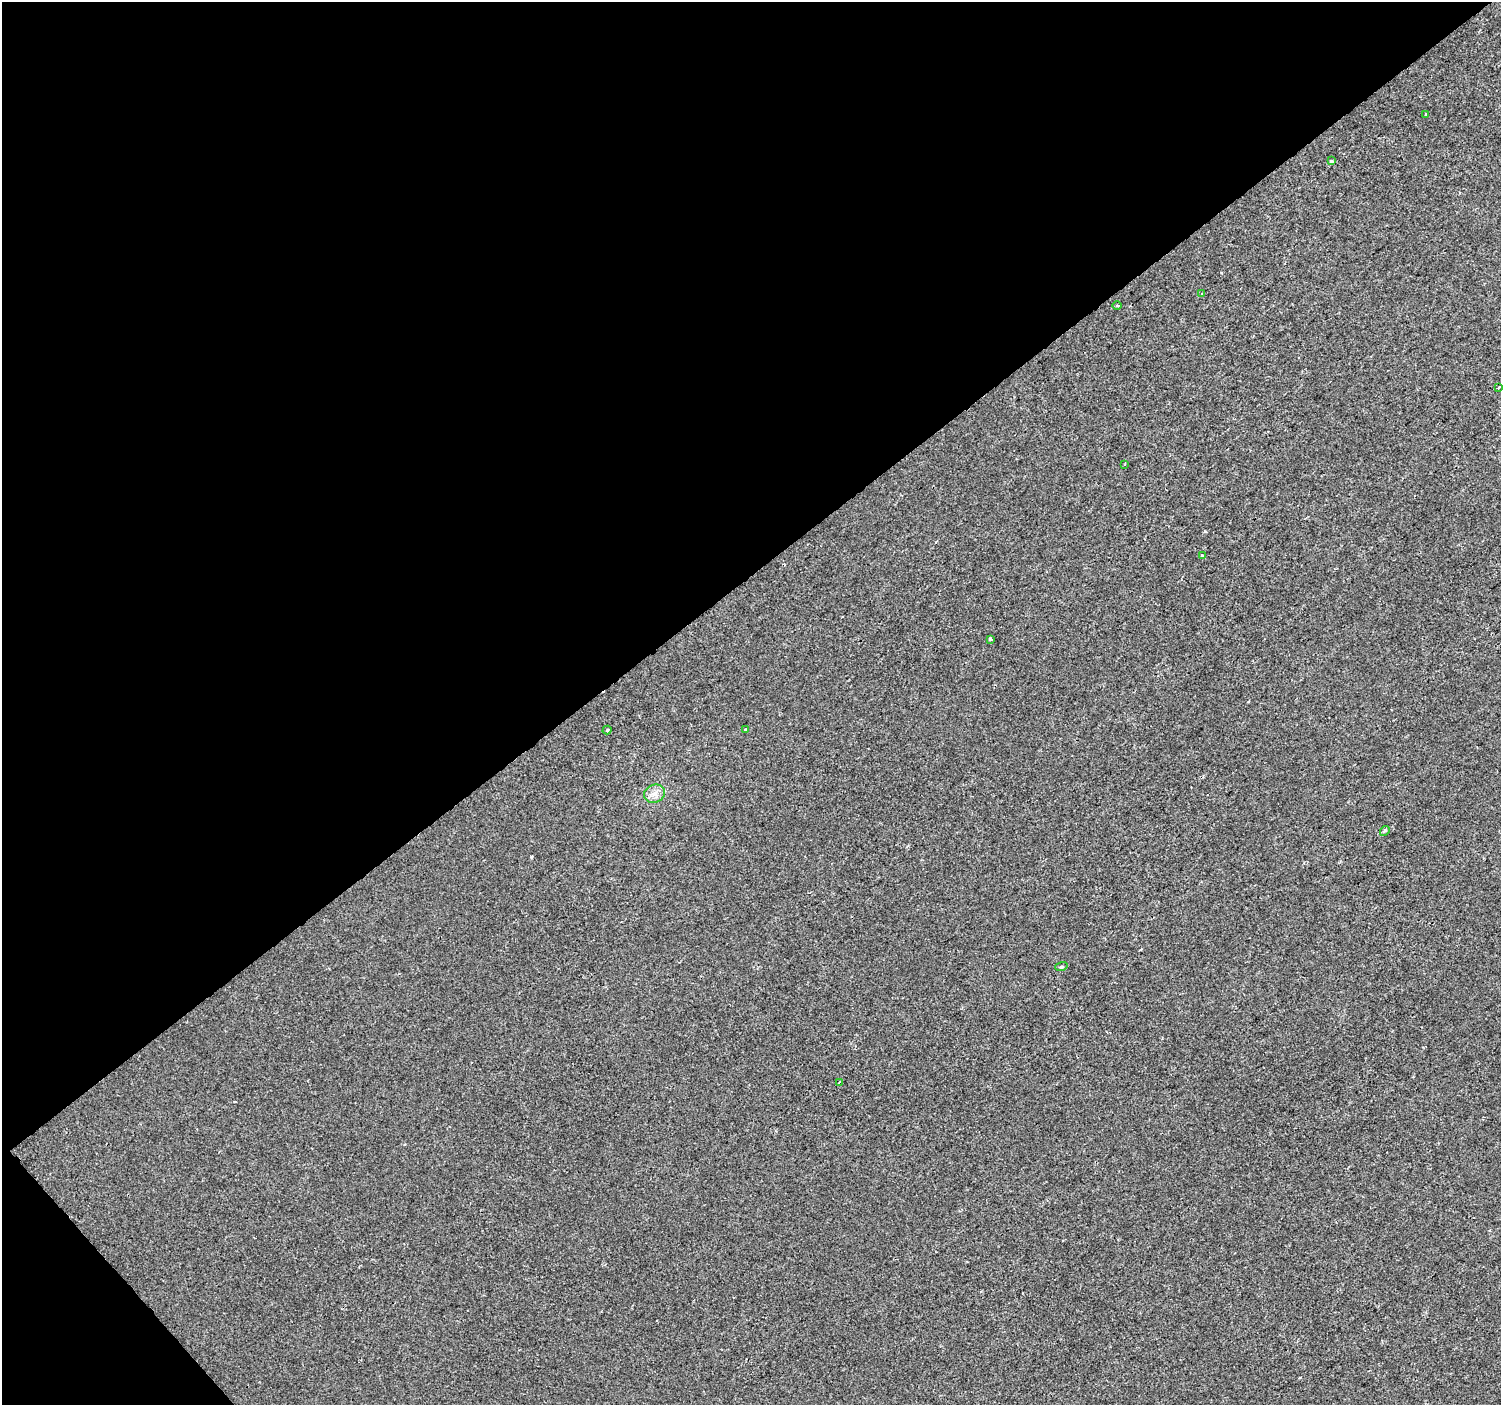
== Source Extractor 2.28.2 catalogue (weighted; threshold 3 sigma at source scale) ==
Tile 5 of 4 x 4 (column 1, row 2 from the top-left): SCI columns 5-1503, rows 3009-4411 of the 6000 x 5953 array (HDU 1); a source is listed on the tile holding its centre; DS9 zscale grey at full resolution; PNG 1503 x 1407 px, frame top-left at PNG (2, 2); each listed source drawn as its Kron ellipse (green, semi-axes under 4 px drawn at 4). Shown black and unused: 42% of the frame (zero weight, under 2 of 3 exposures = <1% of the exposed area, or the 3 px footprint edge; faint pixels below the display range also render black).
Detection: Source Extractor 2.28.2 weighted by HDU 2 'WHT'; one run over the whole footprint, this tile lists its part. Background -4.67e-05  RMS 0.0042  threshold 0.0187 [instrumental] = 3 sigma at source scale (4.5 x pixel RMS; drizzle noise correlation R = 1.50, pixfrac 1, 0.0396/0.0396 arcsec/px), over >= 5 px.
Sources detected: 15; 1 cosmic-ray / hot-pixel residue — neither listed nor drawn; the other 14 listed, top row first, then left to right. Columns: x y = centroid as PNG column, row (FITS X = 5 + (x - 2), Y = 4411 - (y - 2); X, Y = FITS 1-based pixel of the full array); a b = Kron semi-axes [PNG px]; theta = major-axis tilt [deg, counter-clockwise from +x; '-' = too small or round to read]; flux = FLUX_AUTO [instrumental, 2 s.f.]
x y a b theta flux
1426 114 3 3 - 5.1
1331 161 4 3 - 0.6
1202 294 4 2 - 0.35
1117 306 5 3 - 0.52
1498 388 4 2 - 0.95
1125 464 4 2 - 0.35
1202 555 3 3 - 0.84
990 639 3 3 - 2
607 730 4 4 - 0.66
745 730 3 3 - 3
654 794 11 9 21 2.9
1385 831 5 4 - 0.9
1061 967 6 4 17 0.52
840 1082 4 3 - 0.68
Unlisted compact peaks at least as high as the median listed source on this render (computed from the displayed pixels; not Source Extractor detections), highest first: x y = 1205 531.